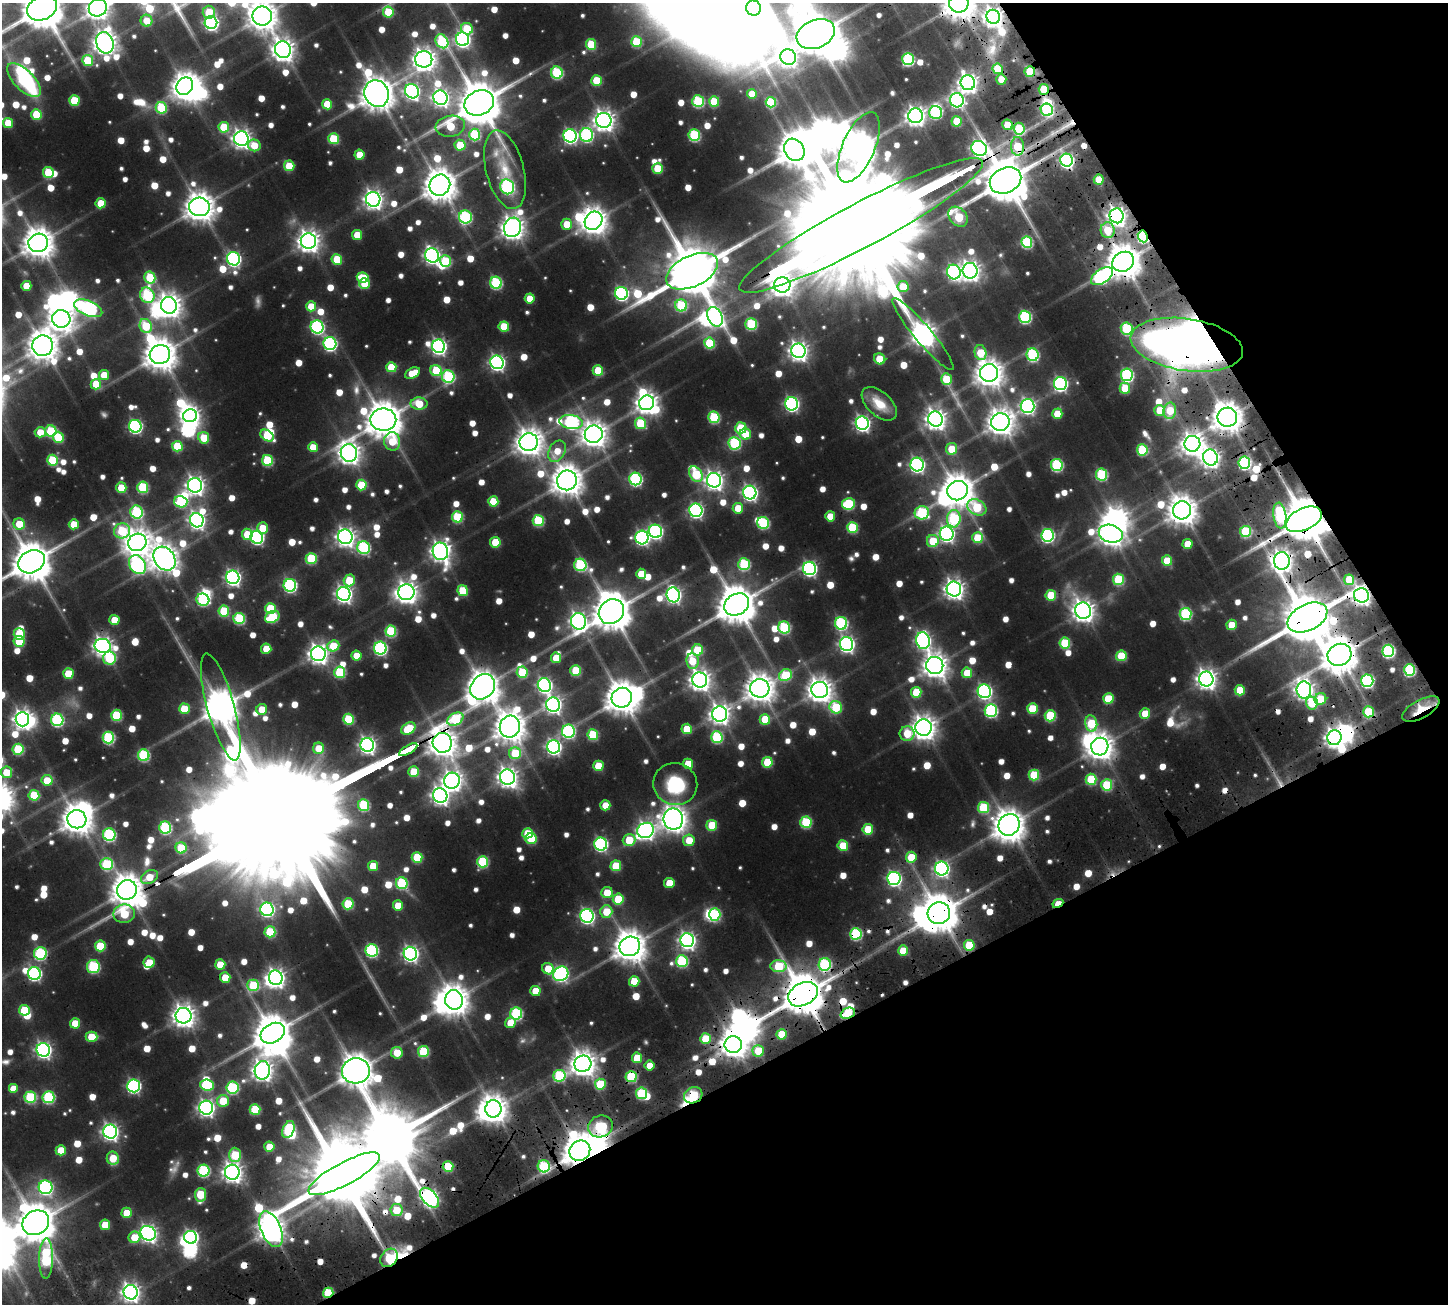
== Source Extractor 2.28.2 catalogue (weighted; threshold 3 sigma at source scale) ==
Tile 12 of 4 x 4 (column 4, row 3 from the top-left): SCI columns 4539-5984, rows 1725-3026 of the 6183 x 6180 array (HDU 1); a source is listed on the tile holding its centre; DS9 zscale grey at full resolution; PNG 1450 x 1306 px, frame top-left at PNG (2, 3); each listed source drawn as its Kron ellipse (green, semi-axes under 4 px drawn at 4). Shown black and unused: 27% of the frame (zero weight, under 3 of 5 exposures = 13% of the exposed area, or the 3 px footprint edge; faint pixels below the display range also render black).
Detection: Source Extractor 2.28.2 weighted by HDU 2 'WHT'; one run over the whole footprint, this tile lists its part. Background 0.0695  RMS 0.009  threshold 0.0406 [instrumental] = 3 sigma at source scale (4.5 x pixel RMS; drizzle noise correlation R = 1.50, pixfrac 1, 0.05/0.05 arcsec/px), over >= 5 px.
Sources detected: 1005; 6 too faint to see at this stretch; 58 inside a brighter object's white glare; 16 cosmic-ray / hot-pixel residue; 2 long thin detections or spike segments (spike, bleed or trail) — neither listed nor drawn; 6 inside a brighter listed object's ellipse — not listed separately; of the other 917, all 500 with FLUX_AUTO >= 15.5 (the completeness limit of this list) listed and drawn (417 fainter detections not listed), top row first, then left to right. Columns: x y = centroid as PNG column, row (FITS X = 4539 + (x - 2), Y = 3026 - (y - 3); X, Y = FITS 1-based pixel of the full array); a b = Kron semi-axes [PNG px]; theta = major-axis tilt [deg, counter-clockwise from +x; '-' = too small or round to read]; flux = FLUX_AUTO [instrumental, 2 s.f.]
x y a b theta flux
959 3 9 9 - 1300
42 8 16 11 28 3100
98 8 9 8 - 560
754 8 8 7 - 260
209 12 6 6 - 16
388 12 6 5 - 32
262 16 10 9 - 1100
993 17 7 6 - 440
147 21 6 5 - 16
211 23 6 6 - 180
467 29 6 5 - 30
816 34 20 14 23 2600
462 39 7 6 - 210
442 41 7 6 - 65
636 42 5 5 - 40
105 43 11 8 -70 680
591 44 5 5 - 34
283 50 8 8 - 650
788 57 8 7 - 340
424 59 8 8 - 640
908 59 6 6 - 87
88 60 5 5 - 35
998 69 5 5 - 28
1030 71 5 5 - 29
557 73 6 6 - 62
1001 79 5 5 - 16
24 80 22 10 -45 88
596 80 5 5 - 29
968 83 7 7 - 460
185 86 9 7 54 870
1044 89 5 5 - 30
412 91 7 6 - 210
377 93 13 12 - 1700
752 94 5 5 - 22
440 98 7 7 - 300
957 100 7 6 - 180
74 101 5 5 - 34
698 101 6 5 - 68
714 102 5 5 - 33
771 102 5 5 - 47
479 103 15 12 24 3100
327 104 5 5 - 22
161 108 6 5 - 50
1047 110 6 6 - 76
936 112 6 6 - 74
36 114 5 5 - 31
915 116 7 7 - 450
604 120 7 7 - 540
957 121 5 5 - 26
8 123 5 5 - 18
1007 125 5 5 - 23
450 126 15 10 9 38
224 127 5 5 - 35
1019 129 6 5 - 39
475 135 6 5 - 59
586 135 7 6 - 110
694 135 6 5 - 71
570 136 7 6 - 170
241 139 7 7 - 370
333 139 5 5 - 38
254 145 6 6 - 16
460 145 5 5 - 25
1017 146 9 6 -86 35
859 147 38 16 66 1600
979 148 8 7 - 260
794 150 12 9 -60 1500
359 155 5 5 - 18
1066 160 6 6 - 200
289 166 5 5 - 17
658 168 5 5 - 29
505 170 40 19 -76 37
48 172 5 5 - 35
1005 180 16 12 23 3400
1099 180 5 5 - 22
440 185 11 10 - 1400
507 187 7 7 - 100
373 199 7 7 - 410
101 203 5 5 - 19
199 207 10 9 - 1200
1117 216 7 7 - 440
465 217 6 6 - 94
958 217 11 8 -49 46
594 221 9 8 - 1000
567 224 5 5 - 19
861 225 137 22 28 45000
512 227 10 8 70 610
1108 230 8 7 - 26
357 235 5 5 - 18
1143 236 6 5 - 97
308 241 8 7 - 610
1027 242 6 5 - 69
38 243 10 9 - 1300
432 255 7 6 - 280
233 259 7 6 - 160
337 259 5 5 - 29
445 261 6 5 - 44
1123 262 11 9 30 1800
692 271 28 15 25 4900
970 271 8 7 - 450
954 272 7 7 - 200
1102 276 12 7 34 150
150 278 6 5 - 42
363 278 6 5 - 27
365 283 5 5 - 21
496 283 6 6 - 82
782 285 8 8 - 640
26 286 5 5 - 16
903 287 5 5 - 23
621 293 6 6 - 150
147 295 8 7 - 90
530 298 5 5 - 17
169 305 8 8 - 770
681 305 6 6 - 52
311 306 5 5 - 19
88 308 15 7 -22 180
715 317 10 7 -66 210
1025 317 6 6 - 93
61 319 9 8 - 790
751 324 6 5 - 57
146 326 7 6 - 34
504 326 5 5 - 28
317 327 7 6 - 130
1127 329 6 6 - 51
923 334 46 8 -50 750
709 343 5 5 - 44
330 344 6 6 - 140
1187 345 57 26 -8 840
43 346 10 10 - 1300
439 346 7 6 - 240
798 351 7 7 - 440
981 353 7 6 - 24
160 354 10 9 - 1400
1033 355 6 6 - 87
880 359 6 5 - 21
497 362 7 6 - 230
391 367 5 5 - 24
436 370 5 5 - 36
598 370 5 5 - 28
412 373 8 5 26 21
989 373 9 9 - 1000
104 375 5 5 - 18
1127 375 6 6 - 110
448 376 6 6 - 84
946 379 6 5 - 26
96 384 5 5 - 21
1060 384 6 6 - 170
1125 388 5 5 - 28
647 403 8 7 - 550
419 404 8 6 -1 22
792 404 6 6 - 170
879 404 21 12 -42 16
1028 406 7 7 - 220
1160 410 5 5 - 22
1170 411 8 6 81 23
1057 414 5 5 - 19
190 416 7 6 - 390
714 417 6 5 - 58
1227 417 10 9 - 1300
935 419 7 7 - 520
383 420 13 11 -1 1900
571 422 12 7 -8 140
1000 422 9 9 - 910
640 423 5 5 - 37
862 423 7 6 - 240
135 426 6 6 - 140
741 428 6 5 - 36
51 431 6 5 - 48
40 432 5 5 - 16
594 434 9 8 - 840
745 434 6 5 - 20
267 436 7 5 -35 36
58 437 5 5 - 32
204 438 6 5 - 23
392 441 9 8 - 26
529 442 9 9 - 920
734 443 6 6 - 74
1192 444 8 8 - 660
177 446 5 5 - 32
313 447 5 5 - 18
951 449 6 5 - 20
1142 450 5 5 - 51
557 451 11 8 63 16
349 453 9 8 - 600
1210 457 8 7 - 390
52 460 5 5 - 46
267 460 5 5 - 53
1244 463 6 6 - 110
917 465 7 6 - 200
1057 465 6 6 - 80
696 474 8 6 -55 56
1101 474 6 6 - 68
635 479 6 6 - 120
567 480 10 9 - 1200
714 480 7 7 - 410
195 485 7 7 - 400
361 485 5 5 - 31
143 487 5 5 - 56
121 488 5 5 - 25
957 491 10 9 - 1500
750 492 7 6 - 240
493 501 5 5 - 24
181 502 6 5 - 52
848 504 6 5 - 55
977 507 10 7 -29 46
738 508 5 5 - 17
696 510 7 6 - 170
1182 510 9 9 - 1100
137 512 6 6 - 72
922 513 7 6 - 70
830 516 5 5 - 16
1280 516 13 6 -82 80
457 517 5 5 - 51
954 519 8 7 - 76
1304 519 19 11 26 4000
197 520 7 6 - 290
538 521 5 5 - 52
763 523 6 6 - 67
19 524 6 5 - 21
74 524 5 5 - 18
852 527 5 5 - 46
262 528 6 5 - 20
122 531 8 7 - 46
655 531 7 6 - 160
1245 531 5 5 - 54
247 534 5 5 - 24
947 534 7 7 - 250
1111 534 12 8 -17 740
1047 535 6 6 - 130
257 537 6 6 - 140
345 537 7 7 - 410
642 538 7 6 - 170
978 538 5 5 - 33
933 541 6 6 - 25
137 542 9 8 - 960
495 542 5 5 - 24
1187 544 5 5 - 18
364 548 6 6 - 91
440 551 9 7 -76 480
311 558 5 5 - 43
164 559 13 10 -54 1000
1167 561 5 5 - 26
1282 561 9 7 -87 590
31 562 14 11 29 2300
744 564 6 6 - 61
137 565 10 7 -60 150
580 565 6 6 - 78
809 568 7 6 - 190
641 574 5 5 - 19
233 577 7 6 - 230
1118 579 6 5 - 53
349 580 6 5 - 26
1349 580 5 5 - 28
290 585 6 6 - 130
954 589 7 7 - 480
463 591 5 5 - 30
406 592 8 8 - 590
344 594 7 6 - 300
673 595 7 6 - 230
1051 595 5 5 - 30
1361 595 7 7 - 430
203 600 6 6 - 74
737 604 13 10 30 2300
270 608 5 5 - 30
224 611 5 5 - 41
1083 611 8 8 - 600
611 612 13 11 39 2200
1185 614 6 6 - 73
272 617 7 5 29 47
239 618 5 5 - 60
1307 618 21 13 27 4500
114 620 5 5 - 17
578 621 8 7 - 330
841 623 6 6 - 100
1232 625 5 5 - 17
784 627 6 6 - 65
391 631 5 5 - 54
19 634 5 5 - 28
19 641 5 5 - 32
923 641 8 7 - 230
1065 643 5 5 - 43
846 644 7 6 - 250
103 646 8 7 - 430
333 646 6 5 - 24
380 648 6 6 - 130
266 649 5 5 - 18
697 650 5 5 - 35
1388 651 6 6 - 110
318 654 7 7 - 470
1339 655 12 10 26 1900
356 656 5 5 - 16
1121 656 5 5 - 35
109 658 6 6 - 48
556 658 5 5 - 16
692 661 8 6 -82 18
935 666 8 8 - 800
1409 670 6 5 - 79
576 671 5 5 - 36
340 672 5 5 - 53
522 672 5 5 - 34
68 673 5 5 - 22
967 673 5 5 - 22
785 675 7 5 27 43
1206 679 7 7 - 500
700 680 7 7 - 550
1367 681 6 6 - 120
544 685 7 6 - 200
483 687 14 11 48 1300
760 688 9 9 - 1000
820 690 8 8 - 800
1240 690 5 5 - 24
1304 690 8 7 - 450
984 691 7 6 - 190
916 692 5 5 - 29
622 698 10 10 - 1500
1108 699 5 5 - 30
1320 699 6 5 - 25
1312 703 6 5 - 28
553 705 7 7 - 280
221 707 55 13 -74 1900
836 707 6 6 - 42
184 709 5 5 - 25
262 709 5 5 - 16
1032 709 5 5 - 32
1421 709 20 9 29 22
991 710 6 6 - 110
1368 712 5 5 - 37
1145 713 5 5 - 16
720 714 7 7 - 470
116 715 5 5 - 47
1050 716 5 5 - 47
22 719 7 6 - 410
348 719 5 5 - 36
455 719 8 6 28 50
765 719 5 5 - 23
57 720 6 6 - 100
1091 723 8 6 -77 38
510 727 11 10 - 1200
924 728 8 8 - 780
408 729 8 5 34 35
687 729 5 5 - 19
568 731 6 6 - 110
907 733 7 7 - 20
593 735 5 5 - 42
108 737 6 6 - 83
717 737 6 5 - 64
1334 738 7 7 - 450
442 743 10 9 - 1100
367 745 7 6 - 290
554 747 7 6 - 200
1100 747 9 8 - 880
319 748 5 5 - 19
18 749 5 5 - 50
408 750 10 3 31 500
515 753 6 6 - 34
144 755 6 5 - 69
767 762 5 5 - 33
688 764 5 5 - 23
598 766 5 5 - 25
6 772 6 6 - 21
414 772 5 5 - 29
1034 775 5 5 - 40
507 777 7 7 - 480
1091 779 5 5 - 40
47 780 5 5 - 22
452 781 8 7 - 430
675 784 22 21 - 50
1107 785 5 5 - 48
34 795 5 5 - 34
440 796 7 7 - 350
364 805 6 5 - 58
605 805 5 5 - 18
983 808 5 5 - 47
77 819 9 9 - 1200
673 819 11 9 -81 930
806 822 5 5 - 56
712 825 5 5 - 30
1009 825 11 10 - 1400
165 828 6 6 - 81
868 829 5 5 - 28
646 830 8 7 - 340
527 833 5 5 - 30
109 835 6 6 - 97
531 839 5 5 - 35
629 840 6 6 - 22
689 840 6 6 - 16
601 844 6 6 - 140
843 846 5 5 - 28
181 848 5 5 - 37
417 857 5 5 - 36
911 857 5 5 - 23
483 862 5 5 - 57
107 864 6 6 - 51
373 866 5 5 - 19
616 866 5 5 - 33
942 868 7 6 - 220
149 877 9 6 30 16
894 878 6 6 - 180
402 883 6 6 - 61
669 883 5 5 - 18
127 890 10 9 - 1300
607 892 5 5 - 18
618 899 5 5 - 31
1058 903 6 3 28 23
348 904 5 5 - 39
398 906 5 5 - 17
267 909 7 6 - 160
606 911 6 6 - 21
939 913 11 11 - 2000
124 914 10 9 - 40
715 914 6 5 - 63
587 916 7 6 - 190
270 932 5 5 - 44
856 934 6 5 - 78
687 940 7 7 - 300
969 945 5 5 - 34
100 946 5 5 - 32
630 946 10 9 - 1400
372 950 6 6 - 110
903 951 5 5 - 21
40 953 6 6 - 90
410 954 7 6 - 250
682 961 6 6 - 65
149 962 5 5 - 16
220 964 5 5 - 20
825 964 6 6 - 90
779 966 8 6 1 44
93 967 6 6 - 61
548 969 6 5 - 18
34 973 6 6 - 140
561 974 8 7 - 200
225 978 5 5 - 19
276 978 7 7 - 400
634 981 5 5 - 21
253 985 6 5 - 42
535 991 5 5 - 17
803 994 16 11 28 3000
454 1000 10 8 -79 1100
24 1010 5 5 - 29
848 1013 7 5 22 45
516 1014 6 6 - 87
183 1016 8 8 - 670
75 1023 5 5 - 22
510 1023 5 5 - 16
273 1033 13 9 29 2000
782 1034 5 5 - 26
91 1037 6 5 - 19
706 1039 5 5 - 29
733 1045 9 8 - 940
43 1050 7 6 - 260
758 1051 6 6 - 23
423 1052 5 5 - 48
397 1053 6 5 - 17
637 1058 5 5 - 23
583 1064 8 8 - 920
650 1066 5 5 - 16
262 1070 9 7 80 530
356 1071 14 12 3 1700
559 1076 6 6 - 63
631 1077 5 5 - 55
600 1084 5 5 - 35
207 1085 7 5 -6 43
133 1086 6 6 - 150
233 1088 6 6 - 69
13 1089 5 5 - 16
641 1093 6 5 - 56
693 1095 9 7 27 53
30 1097 6 5 - 60
48 1097 6 6 - 79
223 1101 6 6 - 23
206 1108 7 7 - 290
255 1109 5 5 - 38
493 1109 8 8 - 970
600 1126 12 11 - 61
288 1130 9 5 69 67
110 1132 7 7 - 290
269 1147 5 5 - 17
61 1150 5 5 - 19
580 1151 11 9 42 1600
235 1155 7 6 - 32
113 1158 7 6 - 18
544 1166 6 6 - 62
448 1167 5 5 - 37
203 1171 6 6 - 84
232 1172 7 7 - 470
344 1174 40 11 28 10000
46 1187 7 7 - 150
200 1195 7 5 82 32
430 1198 12 7 -48 320
396 1210 6 6 - 22
127 1213 5 5 - 20
36 1223 14 11 31 2100
105 1225 5 5 - 20
271 1229 19 10 -68 980
148 1233 8 7 - 310
134 1237 6 5 - 20
191 1237 6 6 - 190
46 1258 20 7 89 83
389 1258 10 8 52 35
131 1292 7 7 - 390
328 1293 5 5 - 43
Overlapping masked pixels (flux is a lower limit): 49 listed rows (the first 20) at x y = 959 3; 993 17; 1030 71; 1044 89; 1017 146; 979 148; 1066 160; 1005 180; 1117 216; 861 225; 1143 236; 1123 262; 1102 276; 1187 345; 1227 417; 1280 516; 1304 519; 1282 561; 1361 595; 1307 618
Isophote crosses this tile's border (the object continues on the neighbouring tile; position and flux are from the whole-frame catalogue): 6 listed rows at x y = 959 3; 42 8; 98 8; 754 8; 262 16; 31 562